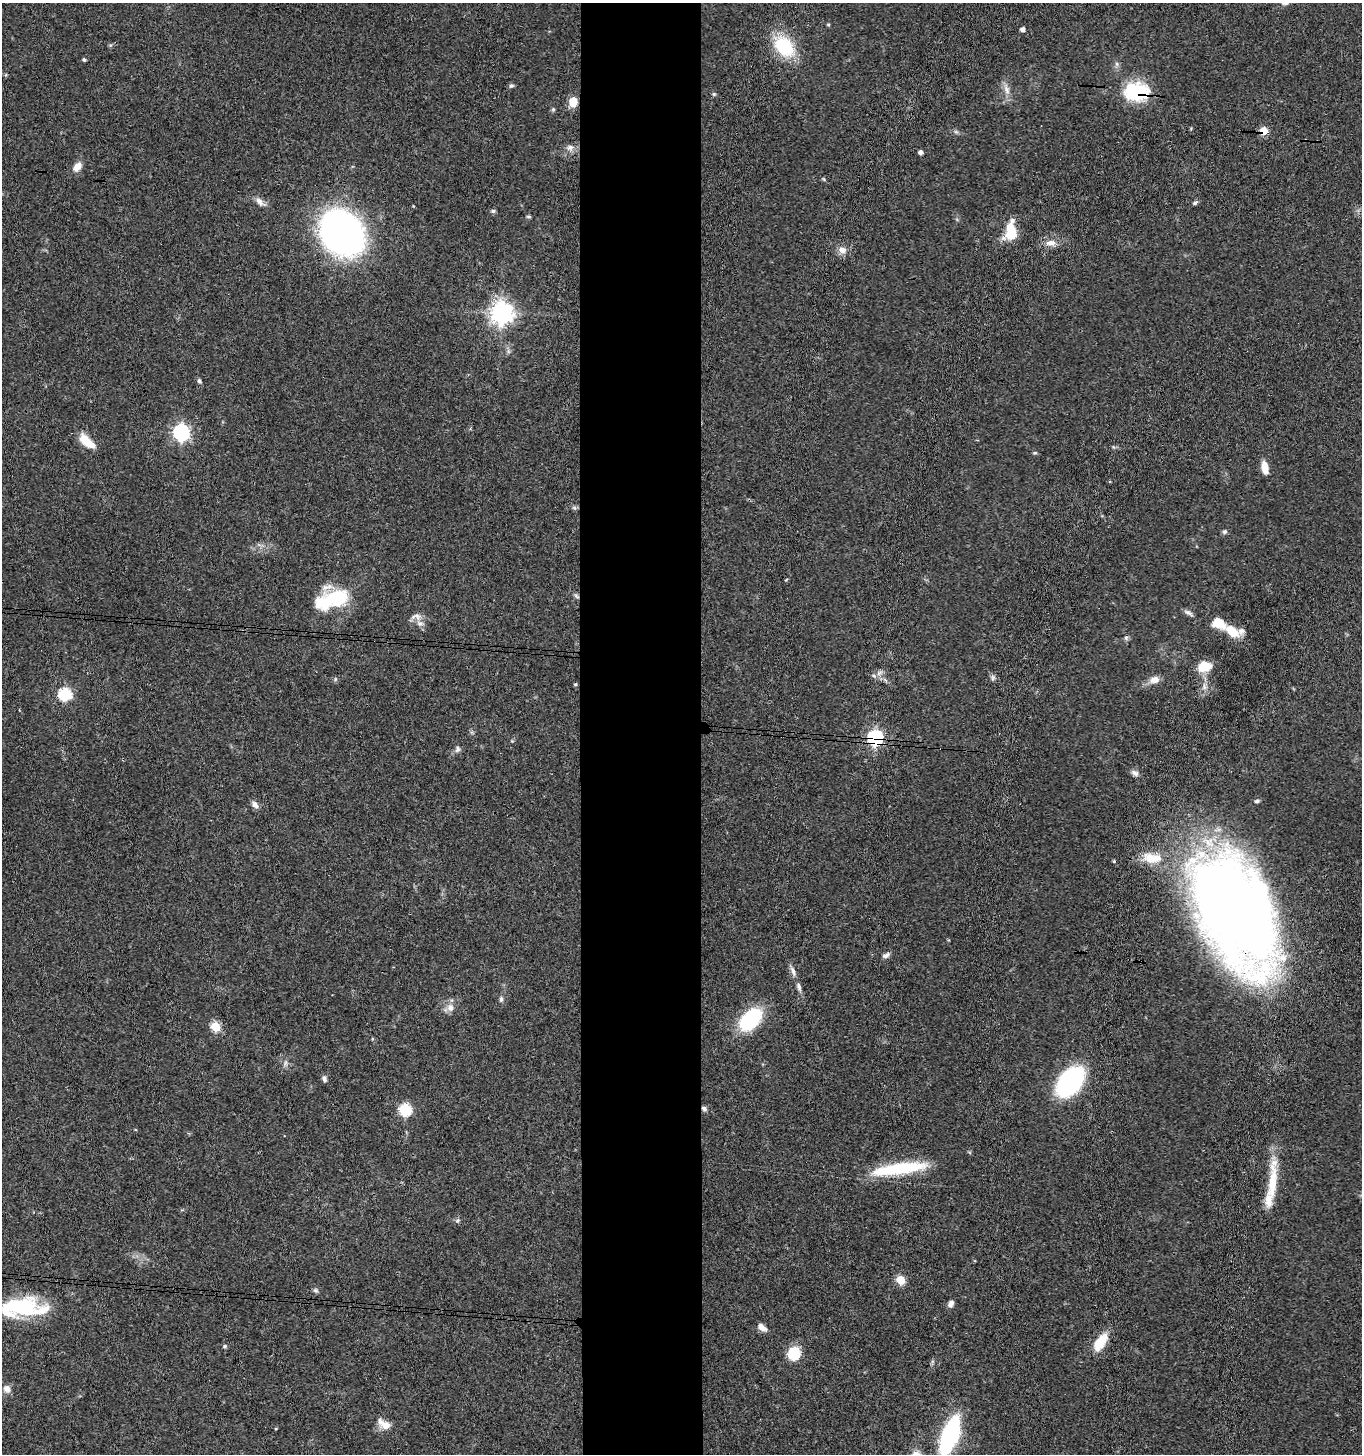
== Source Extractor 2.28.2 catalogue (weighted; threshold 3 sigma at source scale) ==
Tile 5 of 3 x 3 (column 2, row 2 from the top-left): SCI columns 1565-2924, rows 1457-2908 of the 4441 x 4368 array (HDU 1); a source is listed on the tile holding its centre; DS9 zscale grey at full resolution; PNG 1364 x 1456 px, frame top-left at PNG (2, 3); no overlay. Shown black and unused: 9% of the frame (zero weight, under 3 of 4 exposures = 6% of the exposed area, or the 3 px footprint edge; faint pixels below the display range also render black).
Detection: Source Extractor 2.28.2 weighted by HDU 2 'WHT'; one run over the whole footprint, this tile lists its part. Background 0.0675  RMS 0.0053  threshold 0.0238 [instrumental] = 3 sigma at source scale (4.5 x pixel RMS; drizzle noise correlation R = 1.50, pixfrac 1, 0.05/0.05 arcsec/px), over >= 5 px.
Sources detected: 87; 1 too faint to see at this stretch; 2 inside a brighter object's white glare — not listed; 6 inside a brighter listed object's ellipse — not listed separately; the other 78 listed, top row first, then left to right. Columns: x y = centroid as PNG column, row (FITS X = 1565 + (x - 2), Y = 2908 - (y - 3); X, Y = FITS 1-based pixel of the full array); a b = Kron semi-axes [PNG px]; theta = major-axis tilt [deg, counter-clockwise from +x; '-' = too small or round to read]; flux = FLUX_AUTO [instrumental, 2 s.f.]
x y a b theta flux
828 25 4 4 - 0.61
1023 29 4 4 - 2.2
784 46 21 14 -48 34
84 60 4 4 - 0.85
511 86 7 5 21 1
1006 90 14 7 -67 3.6
1136 92 31 23 -1 28
714 94 5 4 - 0.71
573 101 9 8 - 8.4
553 109 5 5 - 0.74
1263 131 5 5 - 14
956 132 7 4 -18 0.99
570 148 10 9 - 3
920 152 4 4 - 2.3
77 167 12 8 53 4.7
260 202 16 7 -38 3.2
1195 203 7 4 31 1.1
493 211 6 5 - 1
528 217 7 3 -8 0.66
1012 221 18 8 78 3.1
342 233 34 28 -55 240
1012 234 12 10 30 14
1051 243 15 8 -2 4.2
842 250 10 8 -1 4.1
502 313 8 7 - 430
199 381 7 5 -62 1.1
181 432 7 7 - 150
87 442 20 9 -41 10
1035 453 7 3 8 0.64
1265 468 15 7 -77 5.7
574 508 7 4 -2 0.99
1225 532 6 6 - 1.1
576 596 8 5 -36 1.2
332 599 40 17 18 37
1189 613 15 5 -30 1.8
417 616 11 8 -43 2.8
1232 631 18 10 -37 11
1126 638 6 6 - 1.1
1204 666 14 10 10 11
879 673 9 6 41 1.9
993 677 8 6 90 1.3
1154 680 11 8 8 4.5
575 684 5 4 - 0.63
1204 687 10 6 -89 2.5
65 694 6 6 - 56
875 738 7 6 - 120
458 749 9 7 72 1.7
1135 773 9 7 -29 2.1
1257 801 6 4 10 0.91
255 805 11 7 -54 2.4
1152 858 28 14 -5 12
1114 861 4 3 - 0.59
1233 908 119 59 -65 630
886 955 10 5 26 1.8
793 971 15 5 -67 2.5
799 987 14 6 -73 2.2
501 999 8 5 -84 1.3
450 1008 11 10 - 3.8
750 1019 19 12 45 48
215 1027 5 5 - 25
324 1079 8 5 -66 1.6
1070 1081 21 13 49 110
704 1109 7 5 -35 1.4
405 1110 6 6 - 52
899 1169 61 11 8 36
1272 1184 55 11 85 18
457 1220 7 6 - 1.1
900 1280 5 5 - 20
316 1291 7 6 - 1.2
951 1303 9 6 56 2.1
23 1307 48 19 1 50
762 1327 12 6 -37 3.3
1100 1342 23 11 55 12
225 1346 6 5 - 0.78
794 1353 13 12 - 15
7 1389 11 9 -49 3.3
386 1425 16 10 -2 4.8
950 1436 30 11 70 94
Overlapping masked pixels (flux is a lower limit): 6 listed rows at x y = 1136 92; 1263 131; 576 596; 875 738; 1233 908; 704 1109
Isophote crosses this tile's border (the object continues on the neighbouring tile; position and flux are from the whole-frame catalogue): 2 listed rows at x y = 23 1307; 950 1436